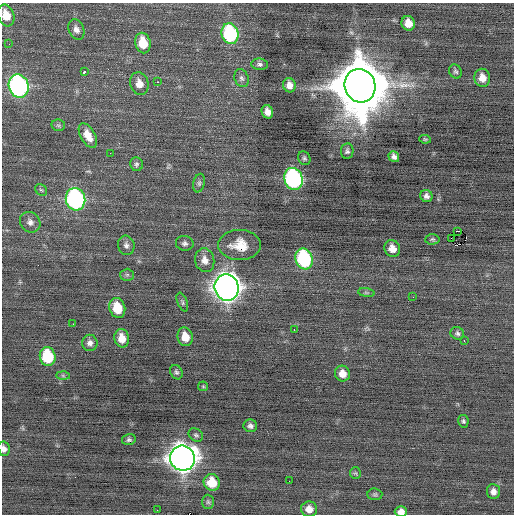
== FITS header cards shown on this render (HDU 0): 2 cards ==
NAXIS1  =                  512 / Axis length
NAXIS2  =                  512 / Axis length

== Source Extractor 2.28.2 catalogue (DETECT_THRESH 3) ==
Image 512 x 512 px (HDU 0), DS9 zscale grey, 1 PNG px = 1 image px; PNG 516 x 516 px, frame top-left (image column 1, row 512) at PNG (2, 3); each listed source drawn as its Kron ellipse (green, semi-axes under 4 px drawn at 4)
Background -0.0367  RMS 0.81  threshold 2.42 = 3 sigma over >= 5 px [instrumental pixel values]
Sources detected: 73; all 73 listed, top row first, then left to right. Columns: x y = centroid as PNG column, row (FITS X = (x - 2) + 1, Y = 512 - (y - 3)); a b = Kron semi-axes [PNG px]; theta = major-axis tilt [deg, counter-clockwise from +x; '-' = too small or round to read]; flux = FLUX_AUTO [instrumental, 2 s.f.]
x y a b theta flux
6 15 11 8 -71 820
408 23 7 6 - 590
76 29 11 7 -67 270
230 34 10 8 -75 5900
143 43 10 7 -78 1200
9 44 3 2 - 90
260 64 8 6 -6 140
455 71 7 6 - 120
84 72 3 3 - 330
241 78 9 7 -67 170
482 78 9 8 - 500
158 82 3 2 - 150
139 84 11 9 -75 530
289 85 7 6 - 370
19 86 12 10 -73 15000
360 86 17 15 -73 480000
267 112 7 5 -68 360
58 125 7 5 -9 110
88 135 13 7 -61 640
425 139 6 4 -8 72
347 151 8 6 81 160
110 153 2 2 - 74
394 157 6 5 - 220
304 158 7 6 - 120
136 164 7 6 - 130
293 179 11 9 -71 12000
199 183 9 5 76 140
41 190 6 5 - 86
426 196 6 6 - 200
75 199 11 9 -75 13000
30 222 11 9 -47 310
458 231 3 2 - 1100
451 238 3 2 - 290
432 239 7 5 4 100
185 243 9 7 -11 180
126 245 10 8 -73 230
239 245 21 15 0 1000
392 248 9 7 -61 500
304 259 11 8 -73 5900
205 260 12 9 -76 440
127 275 6 6 - 100
227 288 13 12 - 58000
366 293 8 4 -9 99
413 297 2 2 - 27
182 302 10 5 -68 110
117 308 10 8 -74 1400
73 324 2 2 - 56
294 330 2 2 - 270
457 333 7 6 - 140
185 337 9 7 -76 750
122 338 9 7 -78 650
464 340 3 2 - 89
90 343 8 7 - 250
48 357 9 8 - 2800
176 372 7 6 - 130
342 374 8 7 - 480
63 376 6 4 -2 82
203 386 5 5 - 68
463 421 6 5 - 110
250 426 7 6 - 180
196 435 8 6 -35 120
129 440 7 5 13 130
4 449 7 5 -78 230
182 458 12 12 - 65000
355 473 5 5 - 84
289 481 2 2 - 31
212 482 8 8 - 1300
493 492 7 6 - 300
375 494 7 6 - 110
208 502 7 6 - 110
309 509 8 7 - 430
157 510 2 2 - 29
401 512 6 5 - 330
At the frame edge (FLAGS 8, measured only in part): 3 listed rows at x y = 6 15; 4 449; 401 512